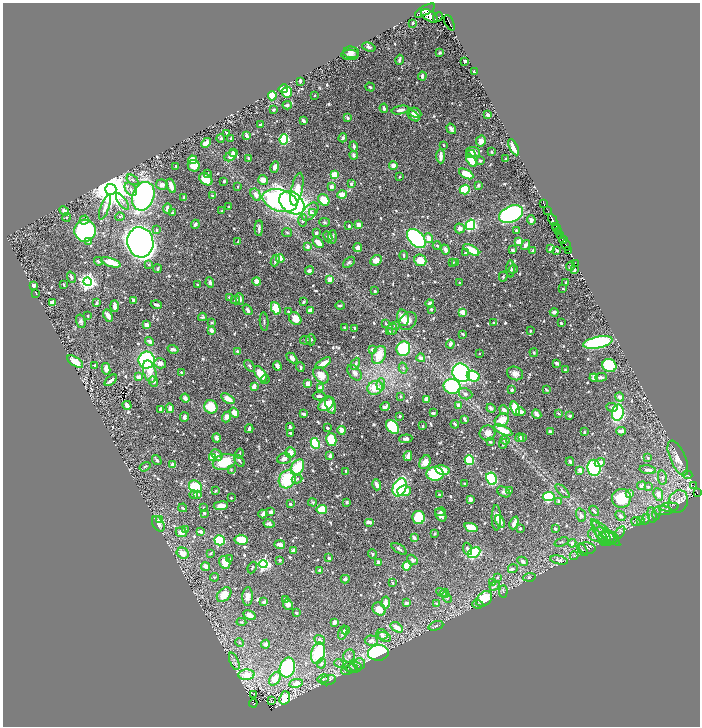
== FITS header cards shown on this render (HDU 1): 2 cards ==
NAXIS1  =                 1395
NAXIS2  =                 1448

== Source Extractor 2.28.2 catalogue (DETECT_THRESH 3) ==
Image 1395 x 1448 px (HDU 1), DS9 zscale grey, zoomed out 1/2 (1 PNG px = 2 x 2 image px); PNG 702 x 728 px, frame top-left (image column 2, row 1447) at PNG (3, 3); each listed source drawn as its Kron ellipse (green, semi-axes under 4 px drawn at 4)
Background 0.7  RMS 0.009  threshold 0.0269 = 3 sigma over >= 5 px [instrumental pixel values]
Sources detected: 862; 29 cannot appear on this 1/2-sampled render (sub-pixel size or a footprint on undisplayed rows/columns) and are neither listed nor drawn; of the other 833, the 500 brightest by FLUX_AUTO listed and drawn (333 fainter detections omitted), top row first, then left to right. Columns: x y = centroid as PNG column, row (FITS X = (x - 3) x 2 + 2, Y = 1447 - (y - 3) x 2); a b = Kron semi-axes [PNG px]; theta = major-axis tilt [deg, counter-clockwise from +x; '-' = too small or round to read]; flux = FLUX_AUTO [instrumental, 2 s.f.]
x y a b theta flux
425 10 11 4 31 1800
430 16 9 5 -34 1800
438 17 5 1 - 16
413 23 3 3 - 3.5
449 23 8 1 -64 99
369 47 7 4 -18 4.3
351 52 8 6 -7 8.5
440 53 2 2 - 2.2
350 55 8 5 -3 9
399 60 5 2 - 4.1
465 61 2 2 - 11
474 72 3 2 - 7.9
422 76 4 3 - 6.4
300 81 3 2 - 5.9
370 87 5 3 - 3
283 89 5 3 - 53
287 92 5 5 - 45
272 96 5 4 - 38
314 96 2 2 - 2.4
287 105 4 3 - 3.7
384 108 5 3 - 3.4
273 110 4 3 - 2.3
400 110 8 3 10 8.4
415 113 6 5 - 9.2
488 115 3 3 - 16
413 116 7 3 -42 8.8
348 118 3 3 - 3.9
303 121 4 2 - 5.5
260 125 3 2 - 6.3
451 129 6 4 -55 7.7
227 133 3 2 - 2
247 136 4 3 - 8.5
221 138 4 3 - 2.6
231 138 2 2 - 2.2
343 138 4 3 - 6.7
284 139 5 4 - 130
481 141 5 5 - 9.5
206 143 5 4 - 17
443 145 2 2 - 3.1
354 146 5 3 - 4.3
514 147 9 3 -63 21
234 152 3 2 - 6
473 152 7 5 -5 14
491 152 3 2 - 2.4
471 154 4 3 - 3.4
354 155 4 3 - 6.4
231 156 7 4 37 14
441 156 7 3 -89 11
249 159 4 3 - 5
506 159 3 2 - 3.1
192 160 4 4 - 25
471 160 7 4 -57 36
480 161 4 3 - 3.6
393 165 4 4 - 12
175 166 3 2 - 2
194 166 6 5 - 22
275 167 5 4 - 9.5
208 174 4 2 - 2.2
466 174 8 4 -28 32
334 175 3 3 - 39
399 177 3 2 - 2.3
206 179 7 5 -39 41
132 180 6 4 -34 4.8
263 180 5 5 - 14
224 181 3 2 - 3.7
351 184 4 3 - 4
162 185 6 5 - 9
478 185 4 3 - 2.6
171 186 7 3 -69 18
238 187 2 2 - 3.1
332 187 3 3 - 8.3
111 189 5 5 - 6900
131 189 7 5 -52 7.3
297 189 16 5 78 36
465 190 5 4 - 110
256 195 7 4 -57 13
342 195 4 3 - 23
143 196 15 10 69 590
212 196 3 3 - 3.4
184 198 4 2 - 3.1
280 200 18 10 -17 380
324 200 6 5 - 39
123 202 10 3 -55 5
292 203 14 10 -38 570
544 204 2 1 - 3.4
105 207 13 4 70 9.6
229 207 3 2 - 2.2
167 208 5 3 - 6.6
547 210 2 2 - 33
64 211 5 2 - 11
222 211 2 2 - 4.4
310 212 10 6 50 10
172 213 3 3 - 2.9
312 213 4 3 - 2.2
511 214 13 8 24 610
67 217 4 3 - 2.4
120 217 4 3 - 2.1
84 220 5 4 - 6.2
531 220 5 3 - 4.8
553 220 6 2 -63 170
303 221 6 4 87 3.8
324 222 5 3 - 2.7
195 224 5 3 - 4
359 225 4 3 - 14
470 225 5 4 - 170
349 226 3 2 - 5
556 226 2 1 - 13
259 228 8 2 87 4.6
460 228 5 5 - 6.9
557 228 2 1 - 4
157 230 3 3 - 2.4
85 231 11 10 - 300
516 231 2 2 - 6.9
558 231 3 1 - 66
287 232 5 2 - 2.2
316 233 3 3 - 3.6
561 235 4 1 - 41
328 237 6 3 -65 6.5
333 237 7 4 89 3.1
416 238 11 7 -46 260
429 238 5 4 - 14
563 240 4 1 - 100
89 241 2 2 - 11
140 242 15 13 -81 2400
238 242 4 3 - 2.2
318 242 6 3 -44 20
519 242 3 3 - 27
526 245 5 3 - 6.1
566 245 6 1 -60 87
437 246 4 3 - 2.8
308 247 4 3 - 5.2
358 248 4 4 - 8.1
550 249 4 2 - 3.1
445 250 5 3 - 7.9
471 250 9 4 -31 33
512 250 3 2 - 5.1
533 250 4 2 - 4.8
557 250 3 2 - 3.1
569 250 3 1 - 57
465 253 3 3 - 2.2
404 255 4 3 - 3.2
280 259 4 3 - 26
275 260 6 3 64 4.7
376 260 6 5 - 15
420 260 6 5 - 29
98 261 4 3 - 3.5
111 262 10 4 -17 27
349 262 7 4 39 3.8
455 262 3 3 - 2.8
452 263 4 3 - 3.1
575 263 2 1 - 33
149 264 4 3 - 2.3
571 266 5 2 - 3.7
157 269 4 3 - 3.7
511 269 8 2 -89 2.1
513 269 4 3 - 2.3
574 269 3 2 - 2.8
309 270 4 4 - 6
503 276 5 3 - 2
71 277 6 3 -70 4.1
330 279 4 3 - 13
257 281 4 3 - 17
88 282 4 4 - 690
210 282 5 3 - 5.1
459 282 2 2 - 2.4
566 282 3 2 - 2.4
33 285 3 3 - 10
64 285 3 2 - 2.2
197 285 3 2 - 2
563 289 3 2 - 2.2
375 291 2 2 - 3.7
36 293 2 2 - 4.2
229 297 3 3 - 2.1
240 299 6 4 -84 6.1
236 300 4 3 - 3
134 301 3 3 - 13
303 302 3 2 - 2.4
52 303 4 3 - 12
97 303 3 3 - 2.5
430 303 4 3 - 9.1
156 305 5 3 - 6.4
114 306 6 3 -88 11
340 306 5 2 - 2.8
276 308 6 4 -64 67
431 309 3 3 - 3.7
248 310 6 3 -53 5.3
310 310 3 3 - 11
288 312 3 2 - 2.5
463 312 4 3 - 21
554 312 4 3 - 6.3
108 315 6 3 -63 8.7
87 316 2 2 - 2
202 317 4 4 - 3.2
403 318 8 6 -77 22
295 319 7 5 -51 25
81 321 7 4 -77 5.2
264 321 9 2 -85 2.2
408 321 10 7 49 14
212 322 4 3 - 2.2
386 323 4 3 - 2
494 323 3 2 - 2
561 323 3 2 - 3.2
147 325 3 3 - 13
395 326 4 3 - 3.8
345 328 3 2 - 5.9
355 328 3 2 - 2
392 329 5 5 - 3.8
211 330 4 3 - 7.2
530 331 3 3 - 2.2
390 332 3 3 - 2
463 334 3 2 - 2
306 340 5 3 - 2.2
311 340 6 4 -89 2.9
150 341 4 3 - 7.4
598 342 15 5 12 190
450 344 4 3 - 7.5
173 349 5 3 - 6.1
403 349 7 6 - 160
373 350 4 3 - 7.5
237 351 3 3 - 3.4
534 352 4 3 - 2.4
479 353 2 2 - 2.8
379 355 9 6 64 29
292 358 6 4 -43 9.7
421 358 4 3 - 8.6
147 360 8 8 - 230
75 362 9 4 -33 24
160 363 6 5 - 11
323 363 8 3 31 17
557 363 4 2 - 7.8
355 364 6 3 63 3.3
95 365 3 2 - 2.2
249 366 7 3 -52 3.2
277 366 5 3 - 11
609 366 7 6 - 88
300 367 5 3 - 2.7
403 368 5 3 - 2.2
106 369 6 4 -80 10
565 370 2 2 - 3.1
150 371 11 6 -74 22
182 372 3 2 - 5.5
355 373 9 5 -49 8.3
461 373 9 8 - 460
515 373 8 6 -21 13
260 374 9 5 -58 35
321 375 9 6 -50 24
473 376 6 5 - 79
139 377 3 3 - 21
601 377 6 3 4 5.3
594 378 4 3 - 7.5
111 380 7 2 39 7.9
265 380 4 3 - 2.4
153 382 6 4 -65 9.3
308 384 4 3 - 15
381 384 6 4 86 5.6
254 386 4 3 - 13
452 386 8 7 - 150
320 388 4 3 - 14
375 388 8 6 22 40
512 390 2 2 - 9.4
546 390 4 2 - 2.7
465 394 7 5 -24 5.6
319 396 6 3 0 4.4
401 396 3 2 - 2.3
620 397 5 4 - 8.4
185 398 4 3 - 11
228 399 7 3 -33 19
426 399 4 4 - 8.2
326 404 9 5 34 39
127 405 4 3 - 11
330 405 9 4 -72 16
459 405 3 3 - 13
385 406 5 2 - 6.3
211 407 7 6 - 48
612 407 6 4 -4 6.2
170 408 5 3 - 12
491 408 5 3 - 5.2
160 409 4 3 - 4.3
515 409 7 4 -70 37
504 410 5 4 - 7.9
521 412 4 3 - 9
234 413 5 4 - 15
433 413 2 2 - 14
559 413 4 2 - 2.3
618 413 8 6 82 140
303 414 4 3 - 4.8
537 414 5 3 - 9.1
400 416 2 2 - 3.9
570 416 3 2 - 3.9
184 417 5 3 - 8.3
227 417 5 4 - 12
465 419 3 2 - 6.2
502 420 8 6 37 28
455 424 4 2 - 3.4
422 426 2 2 - 5.1
290 427 4 2 - 5.5
392 427 8 5 -51 99
327 428 3 2 - 2.9
249 429 4 2 - 4.9
341 430 4 3 - 16
503 430 10 4 -27 41
621 431 4 3 - 10
550 432 3 3 - 4.8
584 432 3 2 - 2
290 433 3 2 - 2.8
487 433 8 7 - 11
522 437 3 3 - 3.9
216 438 4 4 - 4
520 438 4 3 - 8.3
406 439 6 3 4 5.6
331 440 6 5 - 65
505 440 5 3 - 5.5
490 442 4 3 - 2.4
315 443 5 4 - 110
503 444 4 2 - 3
290 452 5 5 - 16
240 453 5 2 - 2.5
217 455 6 4 -45 8.6
330 456 3 3 - 8.7
408 456 5 3 - 13
213 457 4 4 - 35
648 458 4 4 - 2.4
678 458 19 7 -66 22
284 459 7 5 22 7.3
157 460 5 3 - 4.1
469 460 5 4 - 67
239 461 6 3 -53 3.7
224 462 12 8 15 61
425 462 7 5 63 17
570 462 4 2 - 2.8
600 463 5 3 - 18
173 465 3 2 - 21
145 467 6 2 33 2
297 467 8 6 55 61
594 468 8 6 -80 150
231 470 4 3 - 2
442 470 7 4 -13 24
580 470 3 3 - 12
648 470 8 3 -7 11
346 471 3 2 - 2.3
435 474 8 7 - 180
687 475 5 3 - 2.5
662 477 7 4 -82 4.6
287 479 9 8 - 80
297 479 5 4 - 3
491 479 6 5 - 160
465 484 3 2 - 3.2
377 485 6 3 -75 9
642 486 4 3 - 9.5
694 486 2 2 - 30
195 487 7 5 -37 75
400 487 9 6 67 150
648 487 4 3 - 2.9
215 491 4 2 - 2.4
404 491 7 5 3 25
509 491 3 3 - 3.4
562 491 9 3 -44 2.8
504 492 7 5 -30 5.1
697 492 2 1 - 34
198 494 4 3 - 4
629 494 4 3 - 7.7
658 494 6 4 -68 14
194 495 4 4 - 4.2
439 495 3 2 - 2.5
549 497 6 4 7 160
231 498 2 2 - 2
621 498 9 9 - 56
470 499 3 3 - 13
559 501 3 3 - 3.9
678 501 11 9 65 16
313 502 4 3 - 2.2
347 502 3 3 - 2.5
290 504 3 2 - 4.6
221 506 7 3 6 15
203 507 3 3 - 2
669 507 9 4 6 5.7
183 508 4 3 - 2.8
322 509 5 4 - 61
594 511 6 3 -48 2.8
663 511 10 4 -3 6
271 512 3 3 - 17
441 512 5 3 - 4.9
204 513 3 2 - 4.4
263 514 4 2 - 9.8
656 514 6 3 84 2.8
441 515 7 5 -55 10
581 515 7 5 -74 4.7
652 515 7 5 -80 4.8
620 516 5 3 - 7.7
419 517 6 6 - 74
496 518 13 4 -89 10
646 519 5 4 - 2.7
159 520 4 4 - 3.8
500 521 7 3 -67 15
640 521 4 3 - 6.2
369 522 5 3 - 6.9
636 522 5 4 - 3.3
514 523 6 3 67 9.2
158 524 8 5 -59 7.9
269 524 5 3 - 6.8
471 527 7 3 -18 36
520 528 2 2 - 4
555 529 4 3 - 3.4
186 530 4 3 - 2.3
181 532 6 5 - 12
200 532 4 3 - 7.6
599 532 12 4 -56 9.8
606 532 19 5 -43 13
620 532 7 2 56 2.3
435 534 3 3 - 2
603 535 10 6 -56 9.3
595 536 8 5 -38 7.1
610 537 9 5 -20 5.9
414 538 4 3 - 6.8
606 538 8 8 - 7.6
220 540 5 5 - 86
241 540 6 5 - 46
561 542 7 3 21 2.7
572 543 4 3 - 9
280 544 5 3 - 11
587 548 8 5 -12 5.3
399 549 8 3 -32 4.7
468 549 6 3 -71 5.6
294 550 4 3 - 12
583 550 7 3 -55 2.7
183 553 6 5 - 17
210 553 3 2 - 2.1
474 553 7 4 30 140
372 554 5 3 - 3.7
574 556 4 3 - 2.1
230 558 4 3 - 2.9
329 558 3 2 - 6.2
279 560 3 2 - 2.9
412 560 6 4 -41 5.9
559 560 9 4 -13 5.6
523 561 5 3 - 7
225 562 7 5 -61 21
379 562 3 3 - 9.6
263 564 4 4 - 300
205 566 4 3 - 12
407 566 4 4 - 54
252 568 6 3 66 2.1
513 569 5 3 - 3.6
320 570 2 2 - 13
215 577 4 3 - 2
497 577 3 3 - 2.7
530 577 6 3 7 2.5
345 579 4 3 - 6.2
493 582 4 3 - 3.2
392 583 4 2 - 2.6
494 586 5 4 - 5.9
503 591 6 4 88 3
441 592 5 3 - 2.1
445 593 4 3 - 2.9
224 595 8 6 45 30
248 597 9 5 89 12
447 597 6 4 -56 3.7
286 599 4 3 - 2.9
484 599 9 6 43 62
264 602 4 3 - 4
386 603 6 3 81 12
406 603 4 3 - 4.3
436 603 4 3 - 2.4
288 604 6 4 -66 11
478 604 5 4 - 3.4
379 609 7 6 - 20
296 613 3 2 - 2.6
249 615 6 4 -29 16
241 622 5 3 - 2.9
334 622 4 3 - 6.4
436 626 7 3 20 2.5
397 627 7 3 -35 21
346 630 4 2 - 3
343 633 7 4 74 6.8
382 634 6 5 - 5.5
384 637 7 4 -19 5.8
320 640 5 4 - 4.7
371 640 6 5 - 7.9
240 642 4 3 - 2
266 644 4 4 - 7.3
318 653 11 6 76 120
378 653 10 7 6 320
349 656 6 5 - 5.6
234 661 9 4 -67 5.3
321 663 5 4 - 4.4
339 663 4 3 - 2.2
359 664 6 6 - 5
351 667 7 5 -23 5.3
354 667 8 5 9 4.9
287 668 10 7 73 240
347 671 5 3 - 3
246 675 8 5 4 58
275 679 7 5 58 26
323 679 6 4 9 4.4
328 680 8 5 12 7
296 683 7 4 10 16
254 695 3 2 - 5.3
285 698 7 5 70 45
271 701 3 2 - 5.5
253 703 4 3 - 86
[333 fainter detections neither listed nor drawn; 29 sub-pixel or undisplayed-footprint detections neither listed nor drawn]